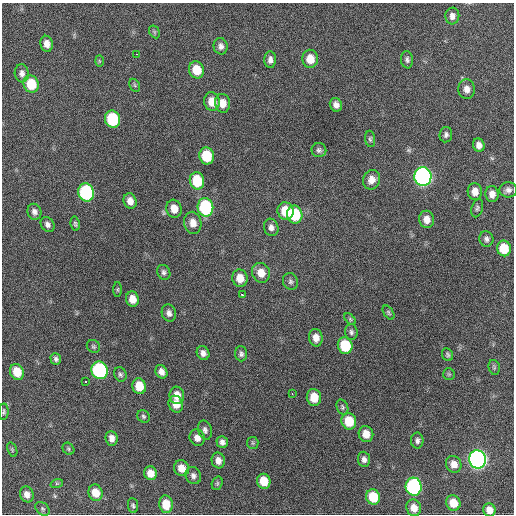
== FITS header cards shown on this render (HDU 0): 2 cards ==
NAXIS1  =                  512 / Axis length
NAXIS2  =                  512 / Axis length

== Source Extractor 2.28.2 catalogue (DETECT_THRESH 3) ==
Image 512 x 512 px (HDU 0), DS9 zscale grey, 1 PNG px = 1 image px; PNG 516 x 516 px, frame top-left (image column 1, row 512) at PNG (2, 3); each listed source drawn as its Kron ellipse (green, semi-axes under 4 px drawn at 4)
Background 242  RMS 16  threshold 46.8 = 3 sigma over >= 5 px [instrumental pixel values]
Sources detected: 107; all 107 listed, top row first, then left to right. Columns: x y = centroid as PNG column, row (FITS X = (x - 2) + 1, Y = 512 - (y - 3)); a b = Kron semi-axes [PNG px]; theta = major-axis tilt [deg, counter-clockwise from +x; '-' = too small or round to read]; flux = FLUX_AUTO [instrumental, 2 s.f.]
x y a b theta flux
452 16 8 7 - 5400
154 32 7 5 -60 1700
47 44 8 6 -78 7200
221 46 8 7 - 4400
136 54 3 2 - 1500
310 59 9 8 - 15000
270 60 8 5 89 4800
407 60 8 6 -82 3200
99 61 6 4 -88 1300
197 70 8 7 - 23000
22 73 9 7 -85 4600
31 84 9 7 -73 30000
135 85 7 5 -60 1800
467 89 10 8 -86 7200
212 102 9 8 - 14000
223 103 9 7 -81 11000
336 105 7 6 - 5100
112 119 9 7 -75 69000
446 135 8 6 82 3000
370 139 8 5 -83 2100
479 145 7 6 - 5500
319 150 7 7 - 3000
207 156 8 7 - 38000
423 176 9 8 - 390000
371 180 10 8 71 8600
197 181 8 7 - 39000
508 190 9 7 0 4200
86 192 9 8 - 120000
475 192 8 7 - 9100
492 194 8 6 -88 6900
130 201 8 6 -74 8100
205 207 9 8 - 95000
477 208 9 5 72 2200
174 209 9 7 -73 11000
286 211 9 8 - 27000
34 212 8 7 - 4300
295 214 9 7 -79 49000
427 219 8 7 - 9000
193 223 11 8 -80 10000
47 224 8 6 -51 4000
75 224 7 4 -81 1700
271 227 9 7 -69 4900
486 239 8 7 - 3400
504 248 8 7 - 25000
164 272 8 6 -66 3100
261 273 10 9 - 13000
240 278 9 7 -81 13000
290 281 9 7 -68 3100
118 289 7 3 90 1400
242 294 3 3 - 3900
132 299 7 6 - 11000
388 312 8 4 -55 1800
169 313 8 7 - 4800
350 319 7 4 -46 1700
351 332 8 6 -87 2900
316 338 9 7 -80 8900
93 346 7 6 - 2000
345 346 8 7 - 45000
203 353 7 6 - 5000
241 354 7 6 - 2900
447 354 6 5 - 2100
56 359 6 5 - 2500
494 367 8 5 -77 1700
100 370 9 8 - 160000
17 372 8 6 -66 21000
161 372 7 5 -63 6200
120 374 7 6 - 2600
449 374 6 6 - 1700
85 382 3 3 - 16000
139 386 8 6 -73 20000
292 394 3 2 - 1800
177 395 9 7 -82 13000
314 397 8 7 - 19000
176 404 8 7 - 13000
342 407 8 5 -68 2200
4 412 8 5 87 1900
143 416 7 5 -46 2100
349 421 8 7 - 27000
205 430 10 7 -76 3900
366 434 8 7 - 12000
112 438 7 6 - 6500
197 438 8 7 - 7100
417 441 8 6 -90 3100
222 442 6 5 - 4200
253 443 6 5 - 1600
68 449 6 5 - 1800
12 450 8 4 -71 1600
364 459 8 6 -85 4100
478 459 9 8 - 490000
218 460 8 6 -75 6900
454 464 8 7 - 9100
181 468 8 7 - 11000
150 473 7 6 - 11000
193 476 9 7 -64 4100
264 481 7 6 - 20000
57 483 6 4 18 1500
217 483 7 5 70 1900
414 487 9 8 - 160000
96 493 8 7 - 15000
27 494 8 6 -71 7200
373 497 8 7 - 29000
453 503 8 7 - 17000
166 504 9 7 -83 15000
133 505 7 5 -84 2000
414 508 8 7 - 11000
42 509 8 5 -42 2200
489 510 7 6 - 8700
At the frame edge (FLAGS 8, measured only in part): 2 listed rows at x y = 4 412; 489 510